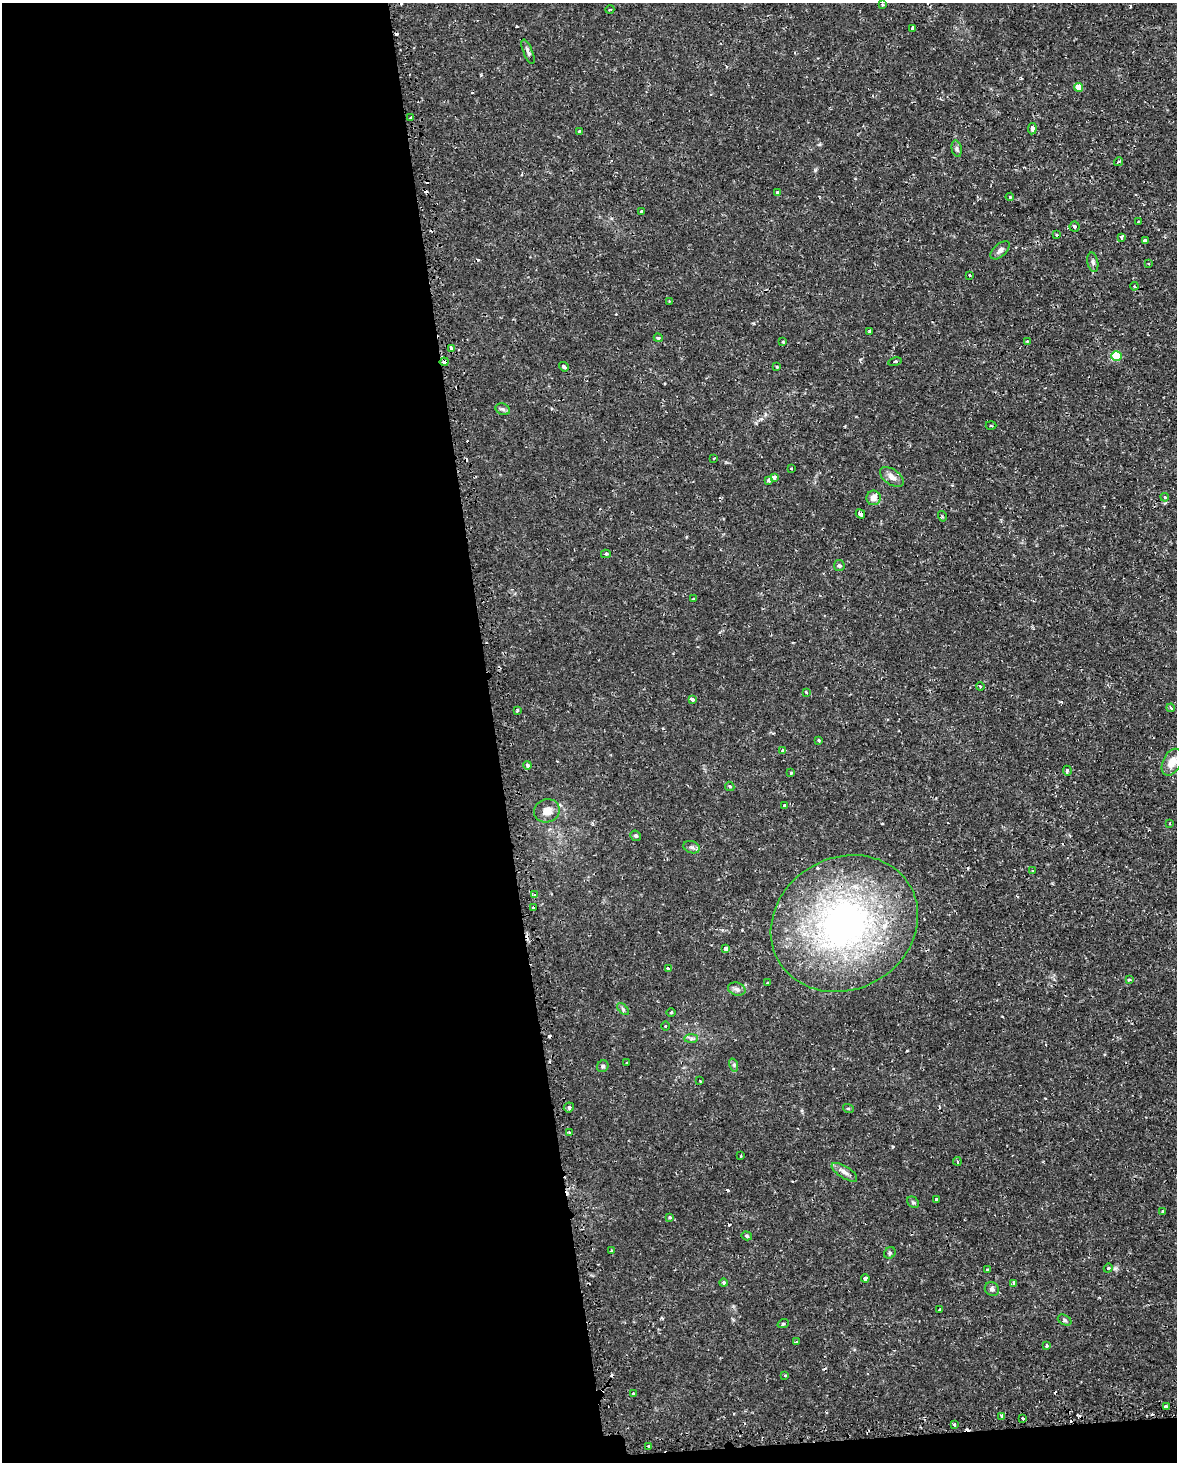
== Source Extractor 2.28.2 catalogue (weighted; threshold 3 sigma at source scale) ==
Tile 9 of 4 x 3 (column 1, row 3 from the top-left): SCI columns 20-1194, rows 82-1541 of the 4740 x 4499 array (HDU 1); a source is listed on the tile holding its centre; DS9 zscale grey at full resolution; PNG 1179 x 1464 px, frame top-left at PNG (2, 3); each listed source drawn as its Kron ellipse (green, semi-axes under 4 px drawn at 4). Shown black and unused: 43% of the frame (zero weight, under 2 of 3 exposures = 3% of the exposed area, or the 3 px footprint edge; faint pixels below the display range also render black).
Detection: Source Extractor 2.28.2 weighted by HDU 2 'WHT'; one run over the whole footprint, this tile lists its part. Background 0.0102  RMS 0.0013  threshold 0.006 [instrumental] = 3 sigma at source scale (4.5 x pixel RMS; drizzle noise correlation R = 1.50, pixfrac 1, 0.0396/0.0396 arcsec/px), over >= 5 px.
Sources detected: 135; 20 cosmic-ray / hot-pixel residue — neither listed nor drawn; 2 inside a brighter listed object's ellipse — not listed separately; the other 113 listed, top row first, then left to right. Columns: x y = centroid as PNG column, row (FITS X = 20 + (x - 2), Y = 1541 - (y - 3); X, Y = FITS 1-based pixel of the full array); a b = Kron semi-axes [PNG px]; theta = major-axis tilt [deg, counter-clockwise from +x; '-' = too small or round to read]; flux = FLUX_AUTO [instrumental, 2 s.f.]
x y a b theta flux
882 5 4 3 - 0.13
610 9 4 2 - 0.1
913 28 4 3 - 0.53
528 52 13 4 -68 0.4
1078 87 5 4 - 1.8
411 117 3 2 - 0.16
1032 129 6 3 82 0.39
579 131 3 2 - 0.16
957 149 8 5 -78 0.3
1118 162 5 3 - 0.18
777 192 3 3 - 0.24
1010 197 4 4 - 0.2
641 211 3 3 - 0.29
1138 222 3 3 - 0.14
1074 227 5 5 - 0.25
1057 235 3 2 - 0.14
1121 237 4 3 - 0.25
1145 241 4 3 - 0.51
1000 250 11 6 43 0.59
1093 262 10 5 -78 0.35
1149 264 4 2 - 0.1
970 275 3 2 - 0.18
1134 286 4 4 - 0.16
669 301 2 2 - 0.11
869 331 3 3 - 0.21
658 338 4 3 - 0.15
1027 341 3 2 - 0.11
783 342 3 2 - 0.12
451 348 4 3 - 1.1
1116 356 5 5 - 4.4
444 362 4 3 - 0.83
895 362 7 3 12 0.16
564 367 5 3 - 0.32
777 367 3 3 - 0.21
503 409 7 5 -21 0.32
991 425 5 3 - 0.15
714 458 3 2 - 0.1
791 468 2 2 - 0.11
774 477 4 4 - 0.62
892 477 13 7 -35 0.89
769 481 4 3 - 0.35
1165 497 4 3 - 0.17
873 498 7 7 - 1
860 514 5 3 - 0.69
942 516 5 3 - 0.14
606 554 5 3 - 0.22
839 566 5 5 - 0.26
693 599 4 3 - 0.11
980 686 4 3 - 0.12
806 692 4 3 - 0.16
692 699 4 3 - 0.54
1171 708 4 3 - 0.14
517 710 3 3 - 0.15
819 740 3 3 - 0.18
783 750 4 3 - 0.39
1172 762 14 9 63 1.5
528 765 4 4 - 0.42
1067 771 5 4 - 0.28
791 773 3 3 - 0.3
730 786 5 4 - 0.19
785 806 4 3 - 0.22
547 811 13 11 20 1.3
1170 823 3 2 - 0.1
636 836 5 5 - 0.23
692 847 8 6 -20 0.36
1032 871 3 2 - 0.2
534 894 4 3 - 0.3
533 908 4 3 - 0.54
844 924 76 66 29 47
726 948 4 3 - 0.65
668 968 3 3 - 0.36
1129 980 4 3 - 0.25
768 983 3 3 - 0.29
737 989 9 6 -18 0.44
623 1009 7 4 -46 0.23
671 1012 4 3 - 0.12
665 1026 4 3 - 0.12
691 1039 7 4 0 0.29
626 1063 3 3 - 0.12
734 1065 7 4 -73 0.24
603 1066 6 5 - 0.26
700 1081 3 2 - 0.097
569 1107 5 5 - 0.31
848 1108 5 3 - 0.13
569 1132 3 3 - 0.18
741 1156 3 3 - 0.12
957 1161 4 3 - 0.16
844 1172 14 6 -32 0.62
936 1199 3 3 - 0.31
913 1202 6 5 - 0.22
1163 1211 3 3 - 0.21
670 1217 4 3 - 0.21
747 1236 5 4 - 0.17
612 1251 4 3 - 0.17
890 1253 6 5 - 0.23
1108 1268 4 4 - 0.15
987 1270 3 2 - 0.16
865 1278 4 3 - 1.1
723 1283 4 4 - 0.19
1014 1283 3 3 - 0.43
992 1289 7 6 - 0.38
939 1310 3 3 - 0.5
1065 1320 7 5 -28 0.27
783 1324 6 3 18 0.15
796 1342 4 3 - 0.12
1047 1346 3 3 - 0.31
785 1375 3 3 - 0.14
633 1393 3 3 - 0.45
1166 1407 3 3 - 2.3
1002 1416 4 3 - 0.77
1022 1418 3 2 - 0.26
954 1424 3 3 - 0.23
649 1446 3 3 - 0.41
Overlapping masked pixels (flux is a lower limit): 3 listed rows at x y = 444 362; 533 908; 844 924